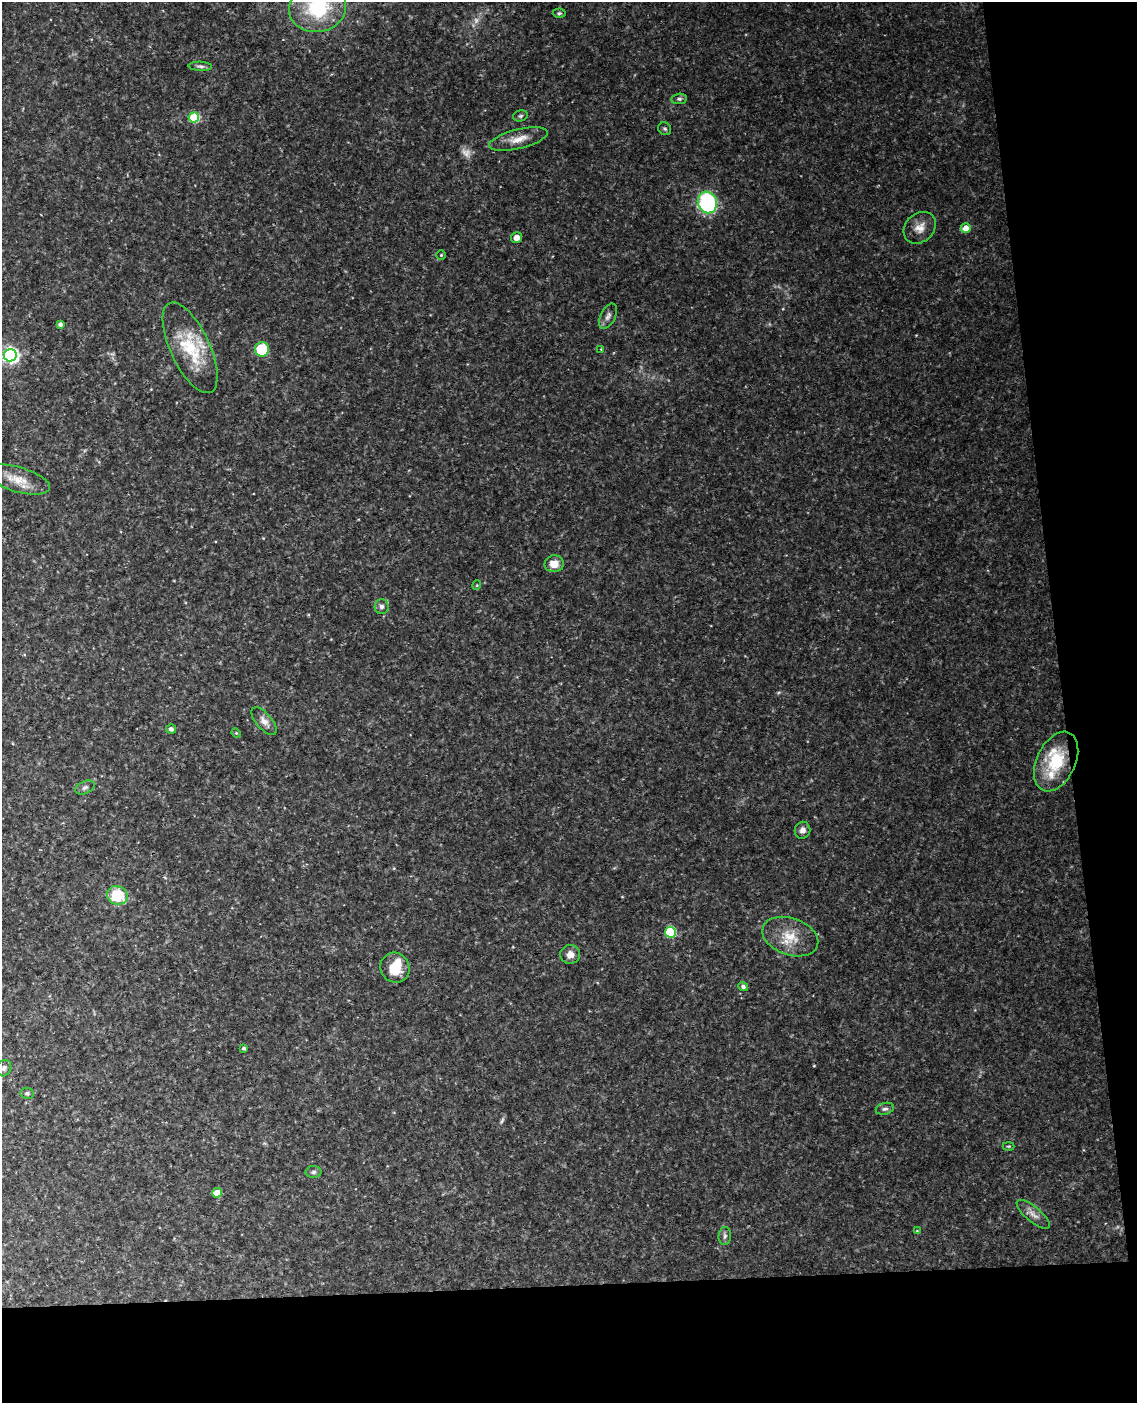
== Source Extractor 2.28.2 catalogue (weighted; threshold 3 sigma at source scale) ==
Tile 12 of 4 x 3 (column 4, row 3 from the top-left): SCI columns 3463-4597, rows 241-1641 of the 4653 x 4581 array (HDU 1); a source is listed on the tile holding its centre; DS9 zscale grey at full resolution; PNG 1139 x 1405 px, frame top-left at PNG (2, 2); each listed source drawn as its Kron ellipse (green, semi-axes under 4 px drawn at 4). Shown black and unused: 15% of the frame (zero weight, under 3 of 4 exposures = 6% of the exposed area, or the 3 px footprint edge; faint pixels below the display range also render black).
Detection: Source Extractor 2.28.2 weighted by HDU 2 'WHT'; one run over the whole footprint, this tile lists its part. Background 0.11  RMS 0.0098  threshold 0.0442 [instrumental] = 3 sigma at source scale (4.5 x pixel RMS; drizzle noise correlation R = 1.50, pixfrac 1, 0.05/0.05 arcsec/px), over >= 5 px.
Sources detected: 51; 3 too faint to see at this stretch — neither listed nor drawn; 3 inside a brighter listed object's ellipse — not listed separately; the other 45 listed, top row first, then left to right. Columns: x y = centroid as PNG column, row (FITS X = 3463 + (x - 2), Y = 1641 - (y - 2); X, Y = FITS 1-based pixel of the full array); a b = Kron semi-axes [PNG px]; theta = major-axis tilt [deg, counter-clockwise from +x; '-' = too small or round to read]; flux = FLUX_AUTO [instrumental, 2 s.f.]
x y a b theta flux
317 8 28 24 8 76
559 13 6 4 2 1.6
200 66 12 4 -2 2.6
679 99 8 5 8 2.2
520 116 7 5 15 2.1
194 117 5 5 - 66
665 129 7 6 - 2.2
518 139 30 9 14 14
707 202 11 9 -72 120
920 228 18 14 43 11
966 228 5 5 - 12
517 237 5 5 - 6.5
441 255 4 4 - 1.1
608 316 14 7 63 4.4
60 324 4 4 - 3.4
190 348 49 19 -65 51
262 349 7 7 - 40
601 349 3 3 - 0.7
10 355 6 6 - 310
18 479 33 12 -16 19
554 564 9 8 - 12
477 585 5 3 - 0.76
381 607 7 7 - 3.3
264 721 17 8 -49 6.6
171 729 5 5 - 3.1
236 733 5 4 - 1.3
1056 762 32 19 64 49
85 787 10 6 26 2.9
802 830 8 7 - 4.8
117 895 10 9 - 37
670 932 5 5 - 89
790 937 29 18 -19 26
570 954 10 9 - 7
395 968 15 14 - 20
743 987 5 4 - 2.7
244 1048 3 3 - 2
4 1068 8 7 - 3
27 1093 7 5 -8 1.8
885 1109 9 6 13 2.9
1009 1146 6 3 0 0.93
313 1172 8 6 1 2.4
217 1193 5 5 - 19
1033 1214 21 7 -40 7.5
917 1231 4 4 - 0.81
725 1236 9 6 86 3
Isophote crosses this tile's border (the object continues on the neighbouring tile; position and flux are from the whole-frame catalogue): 2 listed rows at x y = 317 8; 10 355